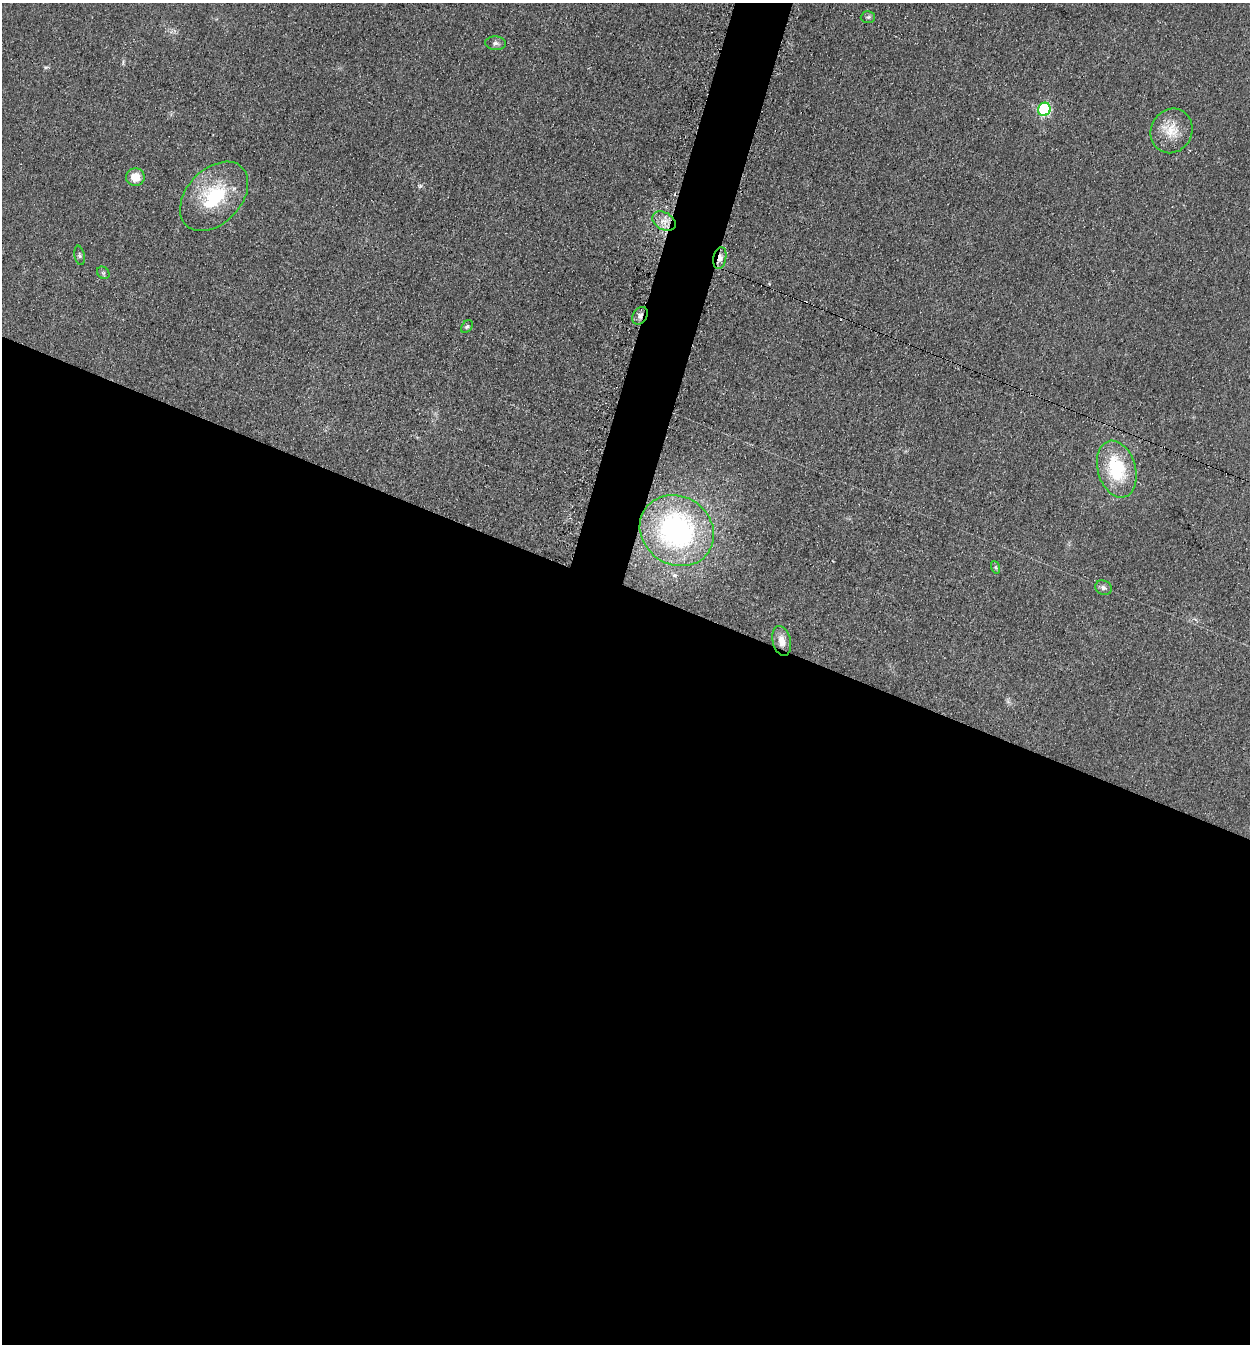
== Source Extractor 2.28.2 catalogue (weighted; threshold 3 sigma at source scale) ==
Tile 14 of 4 x 4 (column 2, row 4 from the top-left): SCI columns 1529-2776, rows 1-1342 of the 5413 x 5374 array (HDU 1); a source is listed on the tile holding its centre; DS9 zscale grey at full resolution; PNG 1252 x 1346 px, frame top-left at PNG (2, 3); each listed source drawn as its Kron ellipse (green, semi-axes under 4 px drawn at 4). Shown black and unused: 58% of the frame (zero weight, under 2 of 3 exposures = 2% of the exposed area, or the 3 px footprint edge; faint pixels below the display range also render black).
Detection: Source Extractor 2.28.2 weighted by HDU 2 'WHT'; one run over the whole footprint, this tile lists its part. Background 0.0753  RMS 0.01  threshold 0.047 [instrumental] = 3 sigma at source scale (4.5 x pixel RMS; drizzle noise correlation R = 1.50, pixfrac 1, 0.05/0.05 arcsec/px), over >= 5 px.
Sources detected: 19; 2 cosmic-ray / hot-pixel residue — neither listed nor drawn; the other 17 listed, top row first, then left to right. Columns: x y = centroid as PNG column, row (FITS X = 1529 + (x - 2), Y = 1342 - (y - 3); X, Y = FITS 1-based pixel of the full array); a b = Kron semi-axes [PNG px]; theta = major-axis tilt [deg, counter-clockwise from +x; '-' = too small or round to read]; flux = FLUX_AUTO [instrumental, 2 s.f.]
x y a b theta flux
868 17 7 6 - 2.1
496 43 10 7 -2 3.4
1044 109 7 6 - 110
1172 131 23 20 63 23
135 177 9 9 - 15
214 196 40 27 46 69
664 221 12 8 -31 9.3
80 255 10 5 -80 2.3
720 258 11 6 79 7
103 273 7 5 -45 1.9
640 316 9 7 56 4.4
467 327 7 5 48 2
1117 469 29 19 -74 61
677 531 38 34 -35 200
995 567 6 4 -70 1.6
1104 588 8 7 - 3.4
782 641 15 9 -76 10
Overlapping masked pixels (flux is a lower limit): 2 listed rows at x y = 720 258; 640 316